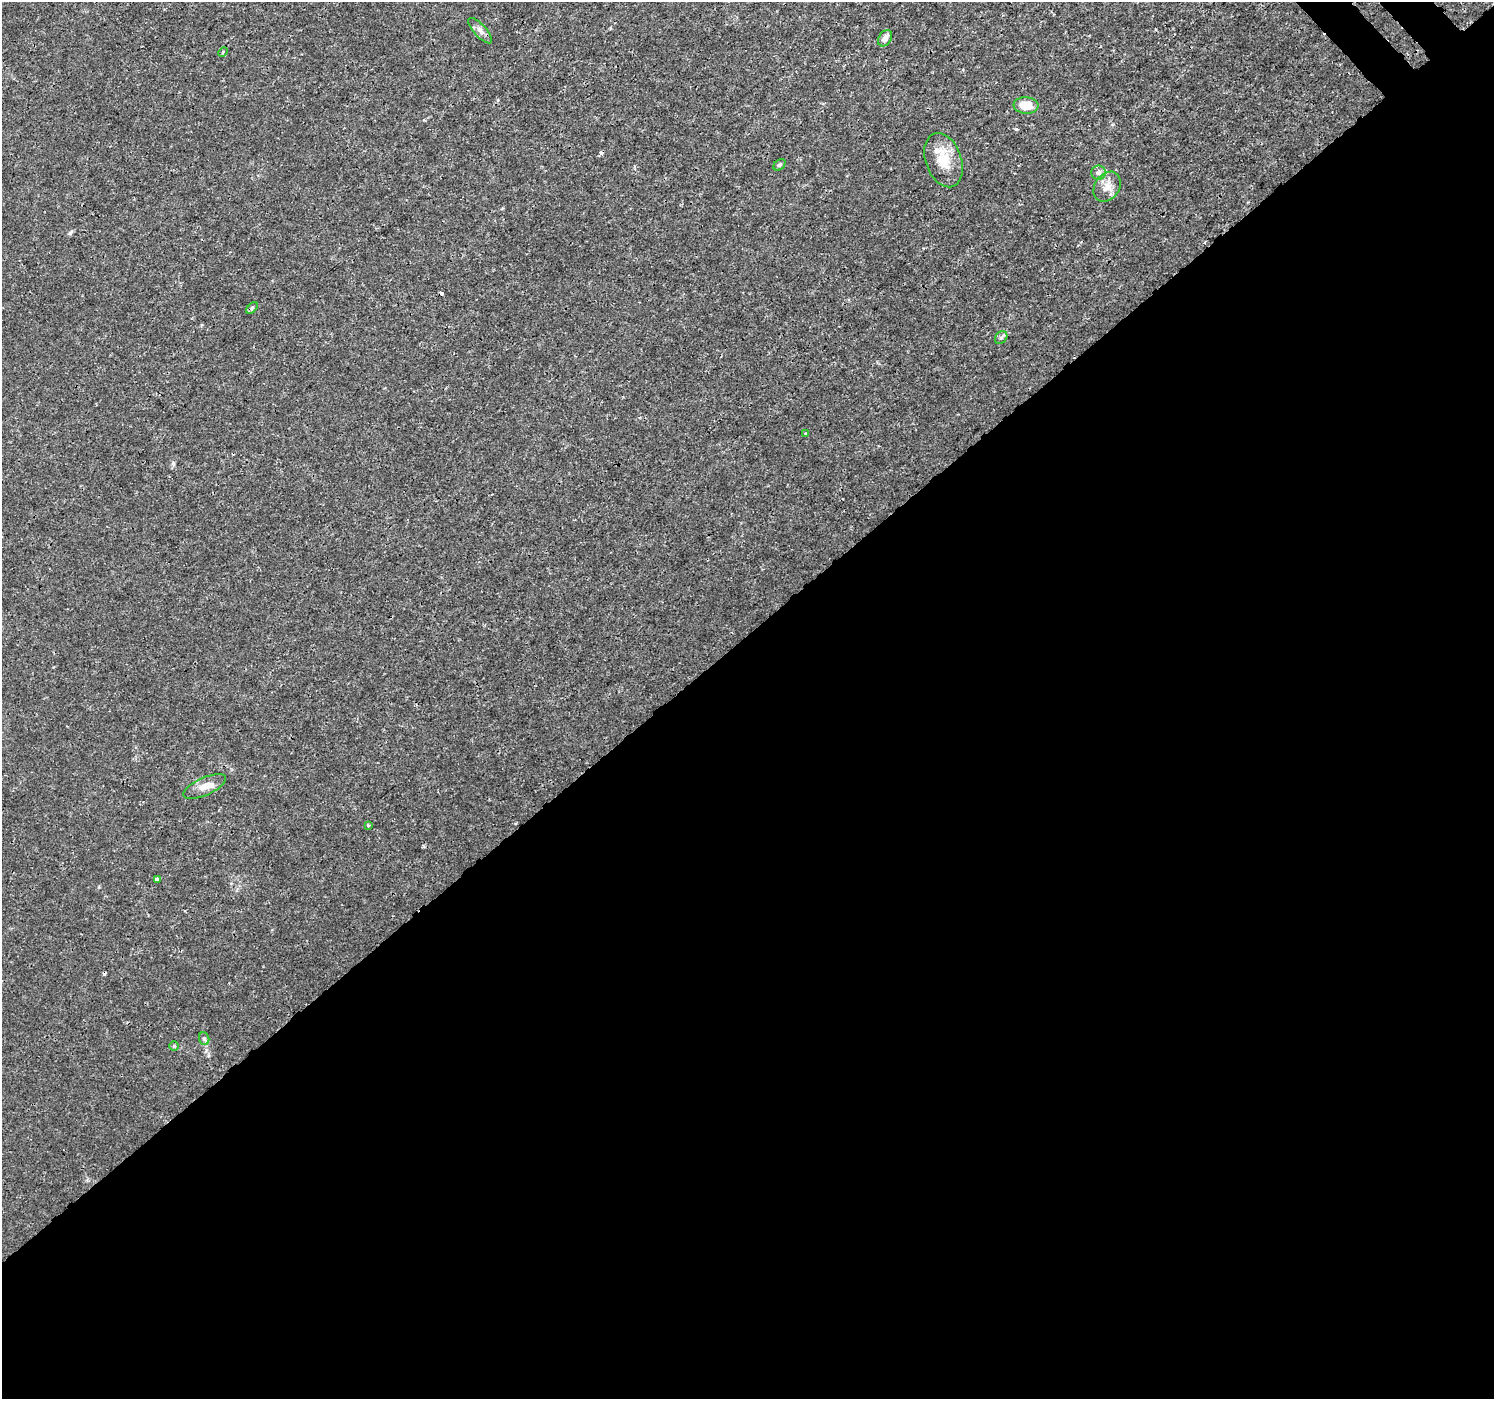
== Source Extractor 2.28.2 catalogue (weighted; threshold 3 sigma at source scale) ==
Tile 15 of 4 x 4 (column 3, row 4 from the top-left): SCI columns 3030-4521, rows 187-1583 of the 6065 x 6025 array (HDU 1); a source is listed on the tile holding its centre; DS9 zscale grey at full resolution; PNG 1496 x 1401 px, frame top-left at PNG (2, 2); each listed source drawn as its Kron ellipse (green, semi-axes under 4 px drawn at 4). Shown black and unused: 55% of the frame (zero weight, under 3 of 4 exposures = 5% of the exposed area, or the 3 px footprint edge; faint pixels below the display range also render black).
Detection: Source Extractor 2.28.2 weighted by HDU 2 'WHT'; one run over the whole footprint, this tile lists its part. Background 0.00113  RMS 7.8e-04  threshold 0.00351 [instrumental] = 3 sigma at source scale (4.5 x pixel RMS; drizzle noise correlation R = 1.50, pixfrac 1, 0.0396/0.0396 arcsec/px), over >= 5 px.
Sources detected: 20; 3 cosmic-ray / hot-pixel residue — neither listed nor drawn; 1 inside a brighter listed object's ellipse — not listed separately; the other 16 listed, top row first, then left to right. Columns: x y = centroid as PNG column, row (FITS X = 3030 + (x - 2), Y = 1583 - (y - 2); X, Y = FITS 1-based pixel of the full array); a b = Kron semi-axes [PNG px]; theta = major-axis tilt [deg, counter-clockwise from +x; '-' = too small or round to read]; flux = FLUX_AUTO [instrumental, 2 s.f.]
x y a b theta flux
480 31 16 6 -47 0.37
885 38 9 6 56 0.49
223 52 5 3 - 0.093
1026 105 12 8 -5 1.4
944 160 28 18 -70 2
780 165 7 5 42 0.13
1099 173 7 7 - 0.27
1107 187 16 12 56 0.79
252 308 7 4 46 0.13
1001 338 7 5 52 0.16
806 434 4 3 - 0.087
205 787 23 8 24 0.86
368 826 3 3 - 0.088
157 880 4 3 - 0.26
204 1039 6 5 - 0.15
174 1046 5 5 - 0.099
Unlisted compact peaks at least as high as the median listed source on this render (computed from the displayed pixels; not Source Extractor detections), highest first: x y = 70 233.